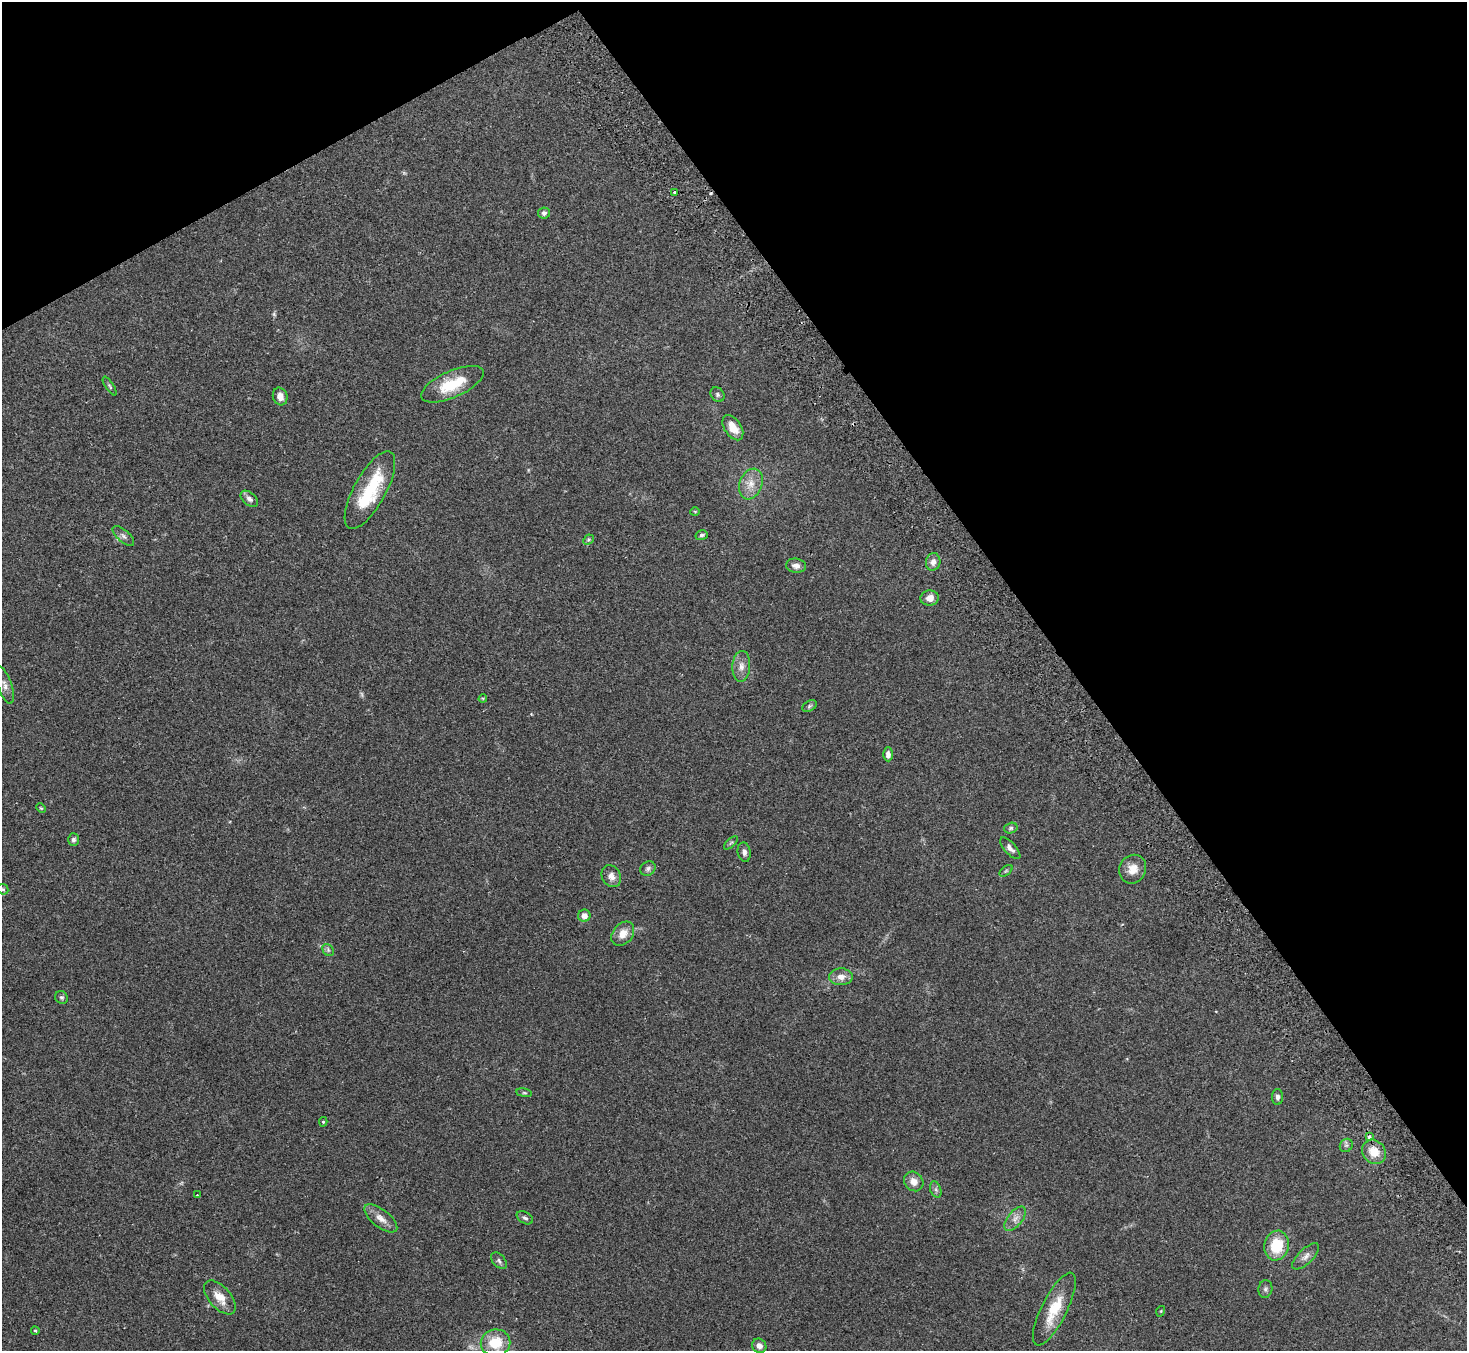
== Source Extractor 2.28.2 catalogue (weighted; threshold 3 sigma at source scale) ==
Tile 3 of 4 x 4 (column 3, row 1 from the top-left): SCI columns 2979-4443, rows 4243-5591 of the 5960 x 5922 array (HDU 1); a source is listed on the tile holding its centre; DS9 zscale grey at full resolution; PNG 1469 x 1353 px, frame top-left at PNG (2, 2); each listed source drawn as its Kron ellipse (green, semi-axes under 4 px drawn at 4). Shown black and unused: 32% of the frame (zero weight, under 2 of 3 exposures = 3% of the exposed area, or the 3 px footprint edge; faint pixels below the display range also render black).
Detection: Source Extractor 2.28.2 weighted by HDU 2 'WHT'; one run over the whole footprint, this tile lists its part. Background 0.0842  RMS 0.0075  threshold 0.0337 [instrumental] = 3 sigma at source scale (4.5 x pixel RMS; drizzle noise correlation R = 1.50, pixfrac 1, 0.05/0.05 arcsec/px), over >= 5 px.
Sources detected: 66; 4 too faint to see at this stretch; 1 cosmic-ray / hot-pixel residue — neither listed nor drawn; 1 inside a brighter listed object's ellipse — not listed separately; the other 60 listed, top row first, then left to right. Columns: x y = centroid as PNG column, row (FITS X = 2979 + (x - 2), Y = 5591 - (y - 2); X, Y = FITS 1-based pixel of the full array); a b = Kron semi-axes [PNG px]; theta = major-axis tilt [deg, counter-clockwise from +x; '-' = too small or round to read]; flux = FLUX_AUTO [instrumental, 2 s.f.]
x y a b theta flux
675 192 3 3 - 1.8
544 213 6 6 - 1.8
452 384 34 13 24 25
110 386 11 4 -57 1.2
717 394 8 6 -48 1.7
280 396 9 7 -73 5.4
733 428 14 8 -57 9.9
751 484 16 11 68 8.7
370 490 43 16 61 40
249 499 10 6 -40 3.2
695 511 5 3 - 0.57
702 535 6 5 - 1.6
123 536 13 6 -42 2.8
588 540 6 4 44 1.1
933 562 9 7 76 3.8
796 566 10 7 -8 4
930 598 9 8 - 5.1
741 666 15 9 86 5.3
5 685 20 7 -70 4.9
483 699 4 4 - 0.69
809 706 8 5 28 1.3
888 754 7 4 -89 3.2
41 808 5 3 - 0.7
1011 828 7 5 17 1.3
73 840 6 5 - 2.2
731 843 8 3 44 1
1010 848 13 6 -48 3.5
744 852 10 6 -77 2.9
648 869 8 6 32 2.1
1133 869 15 13 60 9
1006 871 7 4 37 1.1
611 876 11 9 -59 4.6
3 889 6 5 - 1
584 916 6 6 - 5.2
623 934 13 10 50 7.7
328 950 6 5 - 1.5
841 977 11 8 1 5.8
61 997 7 6 - 1.5
524 1093 8 4 -8 1.1
1277 1097 8 5 90 2.4
323 1122 5 4 - 1
1369 1137 4 3 - 3.9
1346 1145 7 6 - 1.9
1374 1152 13 11 -49 11
914 1181 10 9 - 6.2
936 1189 8 5 -71 1.8
197 1195 2 2 - 0.4
381 1218 20 9 -38 6.3
525 1218 9 5 -30 1.9
1015 1219 14 7 50 4.8
1277 1246 15 12 79 23
1306 1256 17 7 44 4.2
499 1261 10 6 -47 2
1265 1289 9 7 80 2.2
220 1297 21 10 -48 10
1054 1309 40 12 63 22
1161 1311 5 3 - 0.64
35 1331 4 3 - 0.88
496 1343 15 13 10 20
759 1346 7 6 - 3.6